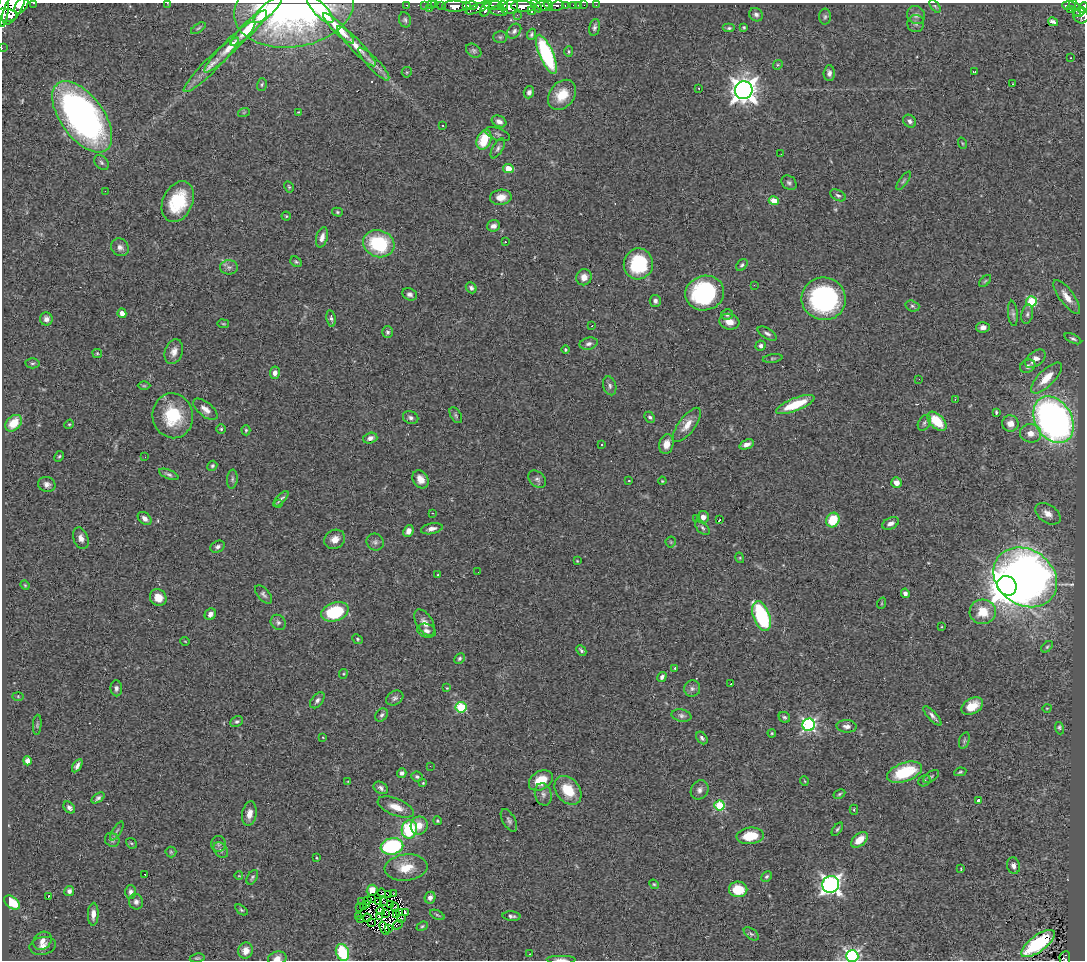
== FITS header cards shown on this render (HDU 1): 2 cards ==
NAXIS1  =                 1083
NAXIS2  =                  958

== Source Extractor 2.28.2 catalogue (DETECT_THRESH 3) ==
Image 1083 x 958 px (HDU 1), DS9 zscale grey, 1 PNG px = 1 image px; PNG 1087 x 962 px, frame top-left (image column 1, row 958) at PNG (2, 3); each listed source drawn as its Kron ellipse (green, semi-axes under 4 px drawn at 4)
Background 0.814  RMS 0.05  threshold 0.15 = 3 sigma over >= 5 px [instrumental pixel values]
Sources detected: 356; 7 with non-positive FLUX_AUTO (blend fragments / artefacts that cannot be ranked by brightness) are neither listed nor drawn; the other 349 listed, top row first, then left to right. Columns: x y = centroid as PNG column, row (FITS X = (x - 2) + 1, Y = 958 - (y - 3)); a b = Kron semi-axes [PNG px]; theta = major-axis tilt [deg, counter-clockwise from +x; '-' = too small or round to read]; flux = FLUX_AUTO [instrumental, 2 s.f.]
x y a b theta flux
34 3 3 2 - 20
167 3 3 2 - 4.8
21 5 9 5 56 1100
407 5 3 2 - 10
425 5 3 2 - 5.1
431 5 3 2 - 16
435 5 2 2 - 9.6
441 5 3 2 - 8.1
466 5 4 3 - 310
493 5 8 4 6 310
548 5 5 3 - 220
565 5 3 2 - 74
574 5 3 3 - 27
578 5 3 2 - 17
584 5 2 2 - 9
596 5 2 2 - 5.6
1069 5 7 3 -2 130
455 6 12 5 0 750
472 6 6 3 2 250
503 6 5 4 - 260
524 6 12 5 -3 1400
536 6 7 4 -50 350
543 6 7 4 -6 550
557 6 7 5 18 190
935 6 7 4 -54 4.4
3 7 20 5 87 1200
14 7 20 8 63 2100
510 7 9 6 29 640
1083 7 5 4 - 190
294 8 60 39 10 830
479 8 14 4 22 350
1075 8 9 4 -64 140
429 9 3 2 - 17
485 9 8 4 72 350
268 10 18 6 43 240
320 10 17 6 -45 220
1070 10 2 2 - 4.3
499 11 9 4 -9 220
532 11 4 3 - 280
1080 12 6 3 35 240
5 15 12 6 -4 1200
517 15 3 2 - 5.3
756 15 7 6 - 11
916 15 9 8 - 14
1081 16 8 7 - 330
825 17 8 6 87 8
405 20 8 6 -72 7.8
1053 22 5 3 - 18
916 24 8 8 - 10
594 27 8 5 77 9.9
744 27 3 3 - 4.5
198 28 8 3 34 4.8
249 28 24 6 44 83
338 28 21 5 -44 69
729 28 6 4 0 6.7
514 31 8 6 48 9
531 34 6 4 70 6
500 37 7 5 -1 6.2
356 46 27 6 -46 40
230 47 35 6 45 50
2 48 2 2 - 9.9
474 51 8 6 -35 8.4
569 51 5 4 - 4.9
546 54 21 7 -66 370
1070 58 3 2 - 2.2
374 64 22 6 -47 24
211 65 38 7 45 52
778 65 5 4 - 3.9
407 72 5 5 - 4.7
975 72 3 2 - 4.5
829 73 8 5 88 11
262 84 6 4 73 5.5
1012 84 3 2 - 5
699 88 3 3 - 14
744 90 9 8 - 3900
529 92 6 5 - 12
562 95 16 12 53 74
244 112 6 3 19 3.9
298 112 4 3 - 3.1
82 117 41 21 -54 1400
499 121 8 5 -25 17
910 121 7 5 -43 12
443 125 3 3 - 16
498 134 13 6 -19 11
484 140 10 7 68 110
962 143 6 3 -71 3.7
498 148 11 5 60 10
781 154 2 2 - 1.8
101 162 8 6 -47 7.4
508 169 5 4 - 78
904 181 11 4 54 6.5
789 183 8 6 -41 9
289 187 6 4 -62 4.7
105 191 2 2 - 14
838 195 8 5 -28 8.5
501 197 11 7 4 41
774 201 5 4 - 51
178 202 21 15 65 160
337 212 5 4 - 5.4
286 216 4 4 - 4.1
493 226 6 5 - 17
322 237 10 5 75 20
505 242 3 2 - 4.1
379 244 16 13 -18 250
120 247 9 8 - 17
296 262 6 5 - 6.2
638 264 15 14 - 230
742 265 7 4 52 6.8
229 267 9 7 -2 14
584 277 8 7 - 26
985 281 7 4 44 5.2
754 285 3 2 - 1.9
471 288 6 5 - 9.6
705 293 19 17 15 400
410 294 8 6 -24 11
1067 297 20 7 -54 38
824 299 22 21 - 520
655 301 6 5 - 12
1032 301 5 5 - 220
912 306 7 5 -17 7.6
122 313 5 4 - 21
1013 313 13 5 -85 9.9
727 314 6 5 - 8.3
1027 314 10 5 79 11
331 318 8 4 -80 8.4
46 319 6 6 - 13
729 322 10 8 -14 32
223 324 6 3 -8 3.5
592 326 3 2 - 3.1
983 327 7 5 3 13
388 332 6 5 - 7.9
767 333 11 5 -30 11
1073 339 9 4 -26 7.7
589 344 9 6 13 13
760 346 5 5 - 11
565 350 4 4 - 4.2
174 352 13 9 72 25
97 353 5 4 - 4
773 358 10 3 9 5.4
1035 359 12 7 38 24
32 363 7 5 2 6.8
1028 366 8 6 27 15
275 373 6 5 - 18
1046 378 20 8 45 64
919 379 3 2 - 3.6
144 386 6 4 0 4.5
610 386 9 6 -74 12
955 399 3 2 - 5.2
795 405 20 6 22 130
205 409 14 7 -39 25
996 412 4 2 - 5.1
456 415 8 5 -59 6.7
173 416 22 20 -78 160
650 417 6 4 -46 7.3
411 418 8 6 -23 11
1053 420 25 18 -60 1700
937 421 12 7 -43 110
14 423 9 7 45 69
924 423 8 6 61 8.4
1010 423 8 8 - 31
69 424 5 4 - 3.9
687 425 20 8 53 41
221 429 5 5 - 5
246 430 5 4 - 4.5
1031 433 10 9 - 32
370 438 7 5 17 17
666 444 10 7 77 31
747 444 7 4 20 17
601 445 2 2 - 3.2
59 456 6 4 61 4.7
145 457 3 2 - 4.7
212 466 5 4 - 5.7
169 474 10 4 -23 8.5
232 479 9 5 85 8.1
421 479 9 7 -58 33
537 479 10 7 -42 12
629 481 3 2 - 2.2
662 481 4 3 - 3.2
896 483 5 5 - 29
47 484 9 7 -20 15
281 499 10 3 47 9.8
279 504 3 2 - 3.1
432 513 3 2 - 5.5
1048 514 14 9 -34 30
703 517 6 6 - 21
145 518 8 5 -41 16
697 518 3 3 - 45
719 520 3 3 - 3.3
833 520 7 6 - 100
890 523 9 5 26 17
702 528 9 5 -45 8.5
432 529 11 5 11 16
408 531 6 5 - 20
81 538 11 7 -70 21
335 539 10 9 - 30
375 542 9 8 - 12
671 542 5 5 - 4.6
218 547 7 5 27 11
740 558 5 3 - 3.1
577 561 3 3 - 2.7
478 572 2 2 - 1.9
438 575 4 4 - 2.9
1025 577 34 27 -36 2900
25 585 5 4 - 3.3
1007 586 10 9 - 9700
905 593 5 4 - 13
264 594 11 6 -49 11
158 598 9 8 - 38
882 603 6 3 71 3.5
335 612 14 9 19 220
983 612 13 12 - 78
210 614 6 5 - 18
762 616 15 8 -70 310
278 622 8 7 - 12
424 623 14 8 -58 25
942 627 3 2 - 2.6
426 631 9 6 -17 16
358 639 5 4 - 4.4
185 641 5 3 - 2.4
1047 647 7 4 42 5.4
581 650 6 3 -45 6.5
460 658 6 5 - 8
675 668 3 3 - 4.7
343 674 5 4 - 3.8
662 677 5 4 - 9.4
731 684 3 2 - 3.1
116 688 8 6 -87 11
447 688 4 3 - 2.9
692 689 8 8 - 12
18 696 5 4 - 3.2
395 698 9 7 30 11
317 700 9 5 50 12
972 706 12 7 29 55
461 707 5 5 - 250
1047 708 4 3 - 2.7
382 715 7 5 49 8.6
681 716 10 6 -11 11
932 716 12 4 -48 13
784 717 6 5 - 6.4
237 721 6 5 - 7.6
37 725 10 3 85 4
809 725 6 6 - 670
847 726 10 6 -4 15
1060 728 6 4 -72 8.8
772 733 4 4 - 3.6
323 738 3 2 - 2.1
702 738 7 5 -53 8.5
964 740 8 5 71 7.2
27 761 4 4 - 23
77 766 7 4 57 13
430 766 2 2 - 1.8
904 772 18 9 19 180
960 772 6 4 11 4.5
402 773 5 4 - 12
931 776 9 5 33 6.1
417 777 6 5 - 7.4
541 780 13 9 32 72
348 781 3 2 - 2.2
804 781 5 3 - 2.5
924 781 6 5 - 6
423 783 3 3 - 3.2
381 788 8 5 -33 12
568 790 16 11 -52 92
700 790 10 8 58 17
543 794 11 8 -74 15
839 794 6 4 28 5.2
98 798 7 4 36 8.8
979 800 4 3 - 12
719 805 5 5 - 240
69 807 7 5 -45 12
396 807 19 8 -22 45
854 810 5 4 - 3.8
249 814 12 7 81 26
509 820 12 6 -60 10
437 821 4 4 - 4.5
419 825 9 8 - 40
409 829 9 7 79 220
837 829 8 4 53 6.2
117 831 11 3 58 6.7
750 836 14 8 6 88
112 840 7 6 - 9.1
860 840 10 6 42 48
131 843 6 4 -42 4.5
218 844 8 7 - 8.3
392 846 11 8 12 330
221 850 9 6 -54 11
171 852 5 5 - 4.8
317 858 3 2 - 2.6
1013 866 8 6 -75 15
406 868 21 13 6 75
961 869 4 2 - 2.1
145 874 3 2 - 3.3
239 876 4 3 - 2.3
766 876 6 4 44 6.5
252 877 8 4 59 6.1
654 884 5 4 - 4.3
831 884 8 8 - 1600
738 889 9 8 - 91
372 890 5 5 - 40
69 891 5 5 - 11
131 892 7 5 -89 11
382 893 4 2 - 3.5
394 893 3 2 - 3.1
389 894 3 2 - 6.2
48 897 3 2 - 30
372 898 3 2 - 2.9
430 898 6 5 - 15
368 901 3 2 - 0.37
379 901 3 2 - 0.44
384 901 3 2 - 5.1
136 902 8 7 - 12
362 902 2 2 - 4.1
12 903 9 5 -36 100
367 905 3 2 - 1.1
390 905 3 2 - 4.9
359 907 4 3 - 3.2
364 907 3 2 - 0.92
395 907 3 2 - 4
241 910 7 4 -37 4.9
381 911 4 3 - 5
400 913 3 2 - 3
405 913 3 2 - 5.2
93 914 11 5 88 22
385 914 2 2 - 2.7
397 914 3 2 - 2.4
437 915 8 3 -27 5
359 916 2 2 - 0.69
379 916 3 3 - 4.2
511 916 9 4 -3 9.7
367 918 4 2 - 1.5
402 918 3 2 - 5.6
361 920 4 2 - 1.4
371 922 4 2 - 2.7
398 925 5 2 - 3.6
422 926 6 4 23 4.7
384 928 7 3 -65 3.6
388 929 3 2 - 0.84
751 934 8 5 -39 7.1
42 941 10 8 45 24
1038 944 20 8 36 270
43 946 13 9 12 25
246 951 8 7 - 32
342 952 9 6 -68 180
530 954 2 2 - 3.2
852 956 6 6 - 800
197 958 7 4 8 5.7
277 958 9 7 17 24
1065 958 6 5 - 60
561 959 15 3 0 11
At the frame edge (FLAGS 8, measured only in part): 14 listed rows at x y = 34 3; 167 3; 21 5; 3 7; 14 7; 1083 7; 320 10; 5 15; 2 48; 342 952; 852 956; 277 958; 1065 958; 561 959
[7 non-positive-flux detections neither listed nor drawn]